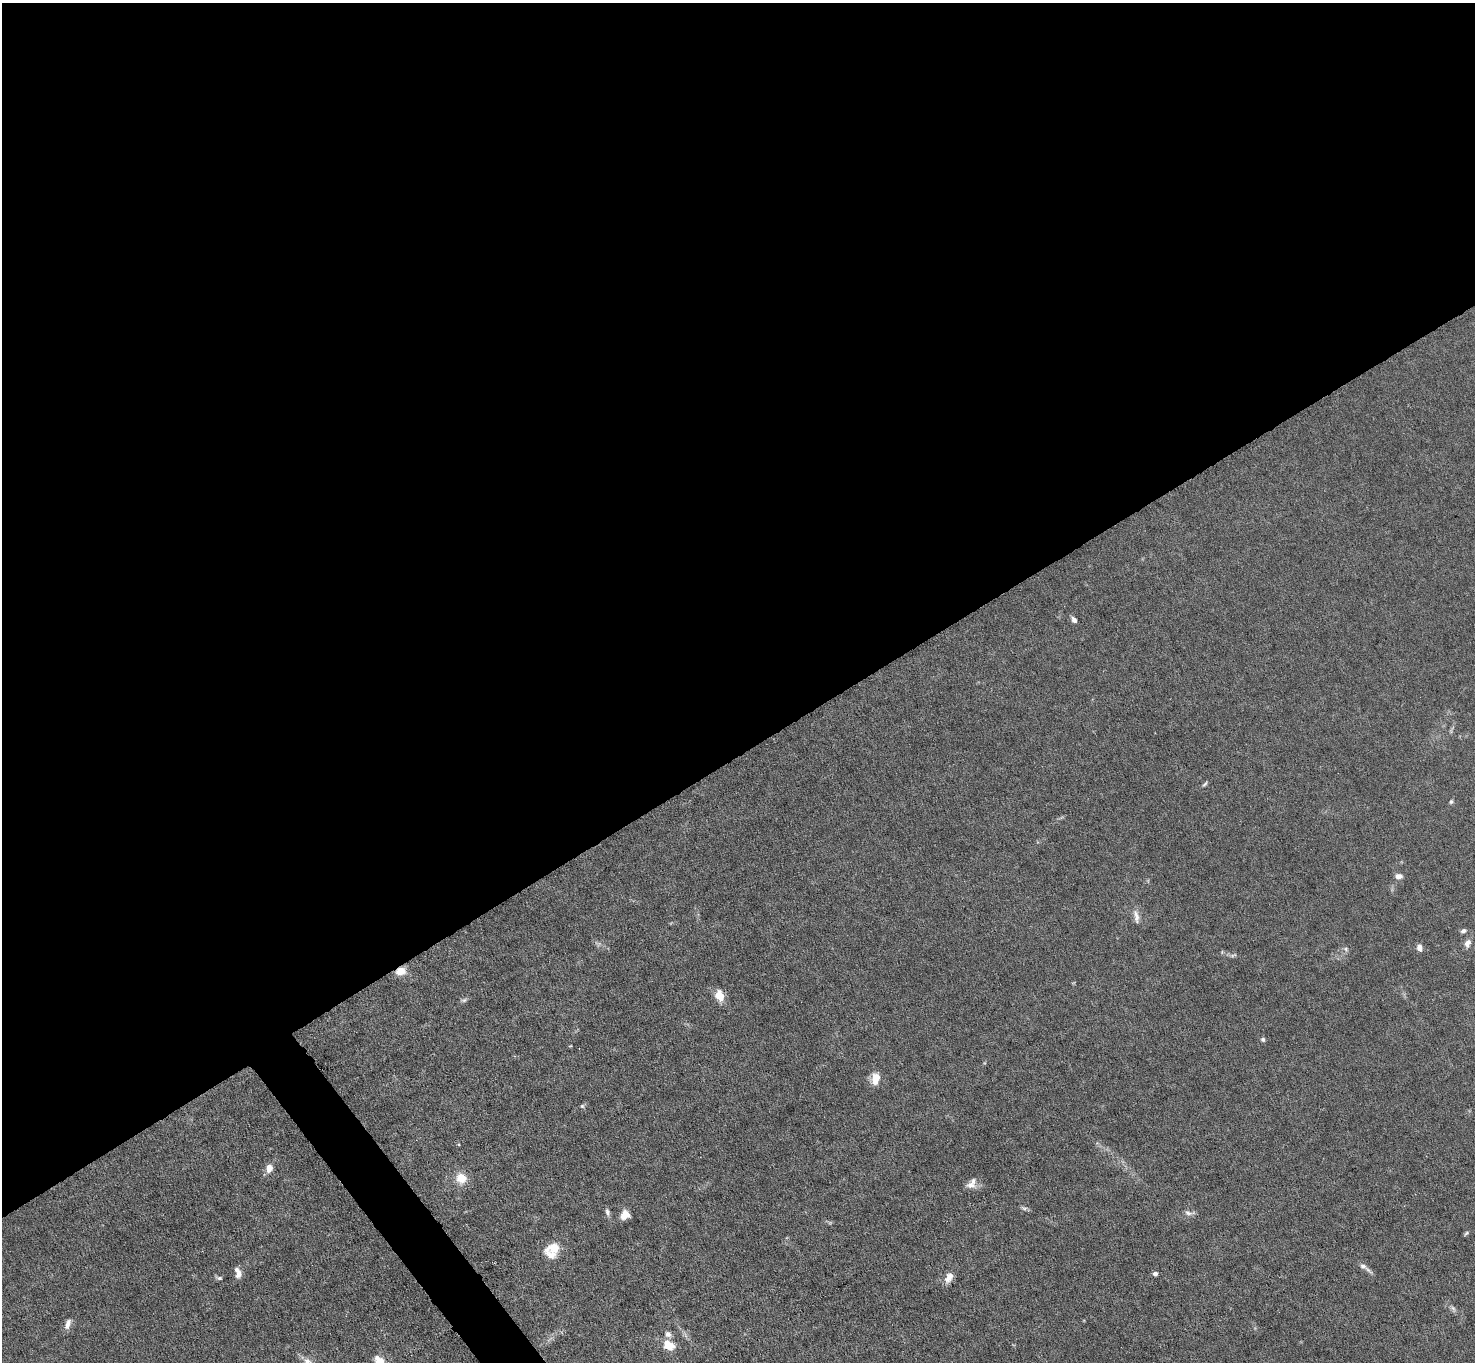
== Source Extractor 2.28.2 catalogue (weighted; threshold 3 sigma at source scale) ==
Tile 2 of 4 x 4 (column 2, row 1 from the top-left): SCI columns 1475-2947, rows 4234-5593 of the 5894 x 5887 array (HDU 1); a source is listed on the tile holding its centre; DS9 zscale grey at full resolution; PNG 1477 x 1364 px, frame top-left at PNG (2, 3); no overlay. Shown black and unused: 57% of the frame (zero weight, under 4 of 8 exposures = <1% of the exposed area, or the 3 px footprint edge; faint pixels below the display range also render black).
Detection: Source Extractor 2.28.2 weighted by HDU 2 'WHT'; one run over the whole footprint, this tile lists its part. Background 0.0531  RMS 0.0029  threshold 0.0118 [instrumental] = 3 sigma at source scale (4.09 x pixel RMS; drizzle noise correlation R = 1.36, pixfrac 0.8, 0.05/0.05 arcsec/px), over >= 5 px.
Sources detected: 37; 4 inside a brighter listed object's ellipse — not listed separately; the other 33 listed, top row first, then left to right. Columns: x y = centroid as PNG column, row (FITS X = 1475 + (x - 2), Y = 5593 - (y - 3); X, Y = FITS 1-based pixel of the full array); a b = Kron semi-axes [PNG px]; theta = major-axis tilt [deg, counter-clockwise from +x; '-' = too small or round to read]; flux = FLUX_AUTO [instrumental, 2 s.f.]
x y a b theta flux
1074 620 7 5 -52 1
1205 784 9 4 45 0.47
1451 802 6 5 - 0.44
1398 876 8 6 1 1.6
1136 916 20 7 -80 1.8
1463 931 7 5 21 0.79
1467 943 11 7 71 1.6
1419 948 7 5 -83 1.5
1346 949 7 6 - 0.67
1233 955 11 4 19 0.6
401 971 9 7 21 3.9
719 996 12 9 -62 4.1
464 1000 8 5 19 0.59
1263 1039 5 5 - 0.52
875 1079 14 9 81 3.8
582 1106 6 6 - 0.44
269 1168 8 6 83 2.7
461 1178 12 11 - 4.4
971 1185 15 8 -8 1.8
1024 1208 10 5 -15 0.65
607 1212 11 5 -75 0.84
1188 1213 11 6 -23 1
625 1215 11 9 49 2.6
1466 1233 7 4 39 0.43
553 1248 22 13 13 4.8
1363 1266 12 7 -30 1.2
239 1273 12 8 82 1.6
1155 1273 4 4 - 1.2
949 1277 15 8 60 2.2
219 1278 9 5 -10 0.58
1453 1309 10 5 -65 0.74
68 1324 14 7 72 1.5
668 1345 14 10 -36 4.3
Overlapping masked pixels (flux is a lower limit): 1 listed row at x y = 401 971